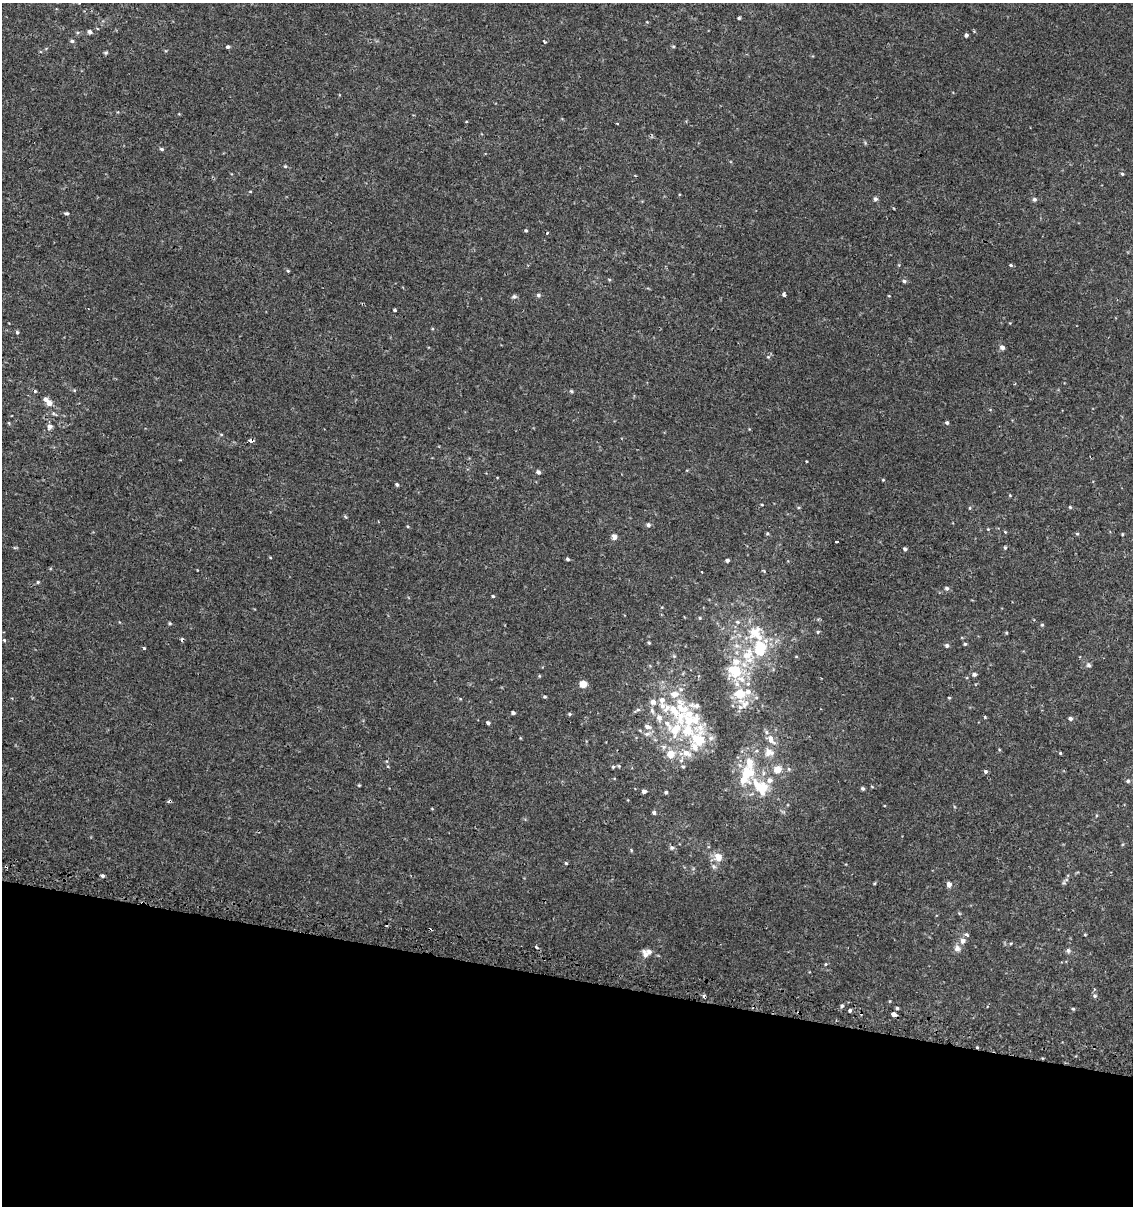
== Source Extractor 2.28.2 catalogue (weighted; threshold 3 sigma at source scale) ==
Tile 15 of 4 x 4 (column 3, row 4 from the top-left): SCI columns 2530-3660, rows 39-1242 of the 5119 x 4893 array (HDU 1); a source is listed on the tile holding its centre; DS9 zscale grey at full resolution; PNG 1135 x 1208 px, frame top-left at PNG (2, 3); no overlay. Shown black and unused: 19% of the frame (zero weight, under 2 of 3 exposures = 3% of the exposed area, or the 3 px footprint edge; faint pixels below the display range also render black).
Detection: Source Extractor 2.28.2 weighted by HDU 2 'WHT'; one run over the whole footprint, this tile lists its part. Background 0.00112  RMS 0.0027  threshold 0.0119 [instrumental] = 3 sigma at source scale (4.5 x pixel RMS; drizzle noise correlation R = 1.50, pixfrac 1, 0.0396/0.0396 arcsec/px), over >= 5 px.
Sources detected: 175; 1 inside a brighter object's white glare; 9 cosmic-ray / hot-pixel residue — not listed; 26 inside a brighter listed object's ellipse — not listed separately; the other 139 listed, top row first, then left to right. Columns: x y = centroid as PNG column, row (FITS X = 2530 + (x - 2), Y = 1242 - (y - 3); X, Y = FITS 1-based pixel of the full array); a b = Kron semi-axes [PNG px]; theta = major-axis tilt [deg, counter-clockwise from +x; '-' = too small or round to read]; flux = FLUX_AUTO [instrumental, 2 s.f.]
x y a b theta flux
739 18 3 3 - 0.32
90 32 5 4 - 0.96
966 35 4 3 - 0.74
72 41 6 4 -2 0.46
544 41 4 2 - 0.25
673 46 4 4 - 0.29
228 47 4 4 - 0.51
106 53 5 4 - 0.36
466 121 3 2 - 0.24
162 149 6 4 -16 0.42
285 166 4 4 - 0.31
1122 174 5 4 - 0.32
250 191 4 2 - 0.17
875 199 5 5 - 0.69
1034 199 5 5 - 0.64
67 213 5 4 - 0.44
526 230 3 3 - 0.34
1011 265 5 4 - 0.33
288 271 4 4 - 0.29
609 279 5 3 - 0.26
904 281 6 4 -12 0.56
784 294 5 3 - 0.5
538 295 5 5 - 0.53
889 296 4 2 - 0.16
514 297 7 6 - 0.54
395 310 3 3 - 0.45
17 332 5 4 - 0.36
1002 347 5 4 - 1.2
768 357 5 5 - 0.38
74 390 6 4 -18 0.29
571 391 4 4 - 0.35
45 399 6 5 - 1
49 403 6 5 - 1.7
947 423 4 4 - 0.46
50 426 6 6 - 1.1
221 434 5 3 - 0.23
251 440 5 3 - 2.2
806 461 3 2 - 0.19
538 472 5 4 - 0.7
883 480 4 4 - 0.24
397 485 4 3 - 0.48
1010 495 4 3 - 0.21
762 505 4 2 - 0.19
1070 507 5 4 - 0.27
970 508 5 3 - 0.23
648 525 5 5 - 0.69
988 529 3 3 - 0.2
767 534 5 4 - 0.32
1077 534 5 4 - 0.3
1122 534 5 3 - 0.23
614 537 5 5 - 1.6
837 542 3 3 - 1.6
1005 547 5 4 - 0.35
15 548 6 4 -18 0.29
905 549 4 4 - 0.61
567 559 4 4 - 0.44
727 560 4 3 - 0.58
38 582 4 4 - 0.33
947 588 5 5 - 0.62
493 596 4 3 - 0.33
700 618 4 4 - 0.26
170 623 4 3 - 0.32
1042 625 4 4 - 0.29
818 632 5 4 - 0.31
1006 633 4 3 - 0.25
756 634 36 18 -57 11
4 640 5 4 - 0.28
649 643 4 3 - 0.3
965 644 4 4 - 0.35
947 646 5 4 - 0.65
144 648 4 3 - 0.29
748 654 23 17 62 8.1
674 656 4 4 - 0.27
1089 665 6 6 - 0.65
735 671 17 16 - 8.4
974 674 5 4 - 0.64
539 676 5 3 - 0.23
583 684 5 4 - 5.6
748 692 8 7 - 1.3
740 694 7 6 - 7.6
545 697 4 4 - 0.34
949 698 5 3 - 0.23
653 702 7 6 - 1.5
745 704 14 9 49 2.3
682 707 35 16 -60 10
638 710 6 4 1 0.46
652 711 10 5 -66 0.77
513 713 4 3 - 0.54
569 714 5 4 - 0.37
985 717 4 3 - 0.29
659 718 9 7 -70 1.6
1070 719 5 4 - 0.77
488 723 4 4 - 0.54
647 727 8 6 -22 1.2
675 730 22 12 55 6.8
647 734 9 5 20 0.93
771 739 14 8 -57 2.2
698 740 28 17 88 10
769 752 13 9 -13 2.1
1060 753 3 3 - 0.26
671 754 8 7 - 3.8
750 762 16 8 -83 3.9
388 766 4 4 - 0.27
613 767 4 4 - 0.35
683 767 6 4 -15 0.35
777 769 5 5 - 4.1
985 771 5 5 - 0.51
1128 781 6 5 - 0.48
359 785 4 3 - 0.24
761 787 24 16 -43 8.1
872 787 5 3 - 0.23
863 788 4 4 - 0.53
644 791 4 4 - 0.96
666 792 4 4 - 0.43
654 813 5 4 - 0.57
672 848 6 5 - 0.61
631 850 5 4 - 0.25
718 857 13 10 -64 2.4
566 863 4 4 - 0.29
714 866 7 6 - 0.7
103 876 5 4 - 0.52
874 883 4 3 - 0.28
949 884 5 4 - 1.4
967 935 7 4 -30 0.53
1085 935 4 3 - 0.21
963 941 6 5 - 1.3
1011 943 5 3 - 0.26
536 947 4 3 - 0.36
957 948 10 8 -66 1.1
1068 951 6 6 - 0.62
645 955 10 6 -70 1.4
826 964 4 4 - 0.28
1095 996 6 6 - 0.55
842 1006 5 4 - 0.44
897 1008 4 4 - 0.35
1073 1009 4 3 - 0.33
850 1010 3 3 - 2.2
894 1014 4 3 - 9.3
977 1047 4 3 - 0.24
Overlapping masked pixels (flux is a lower limit): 3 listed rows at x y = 251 440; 894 1014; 977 1047